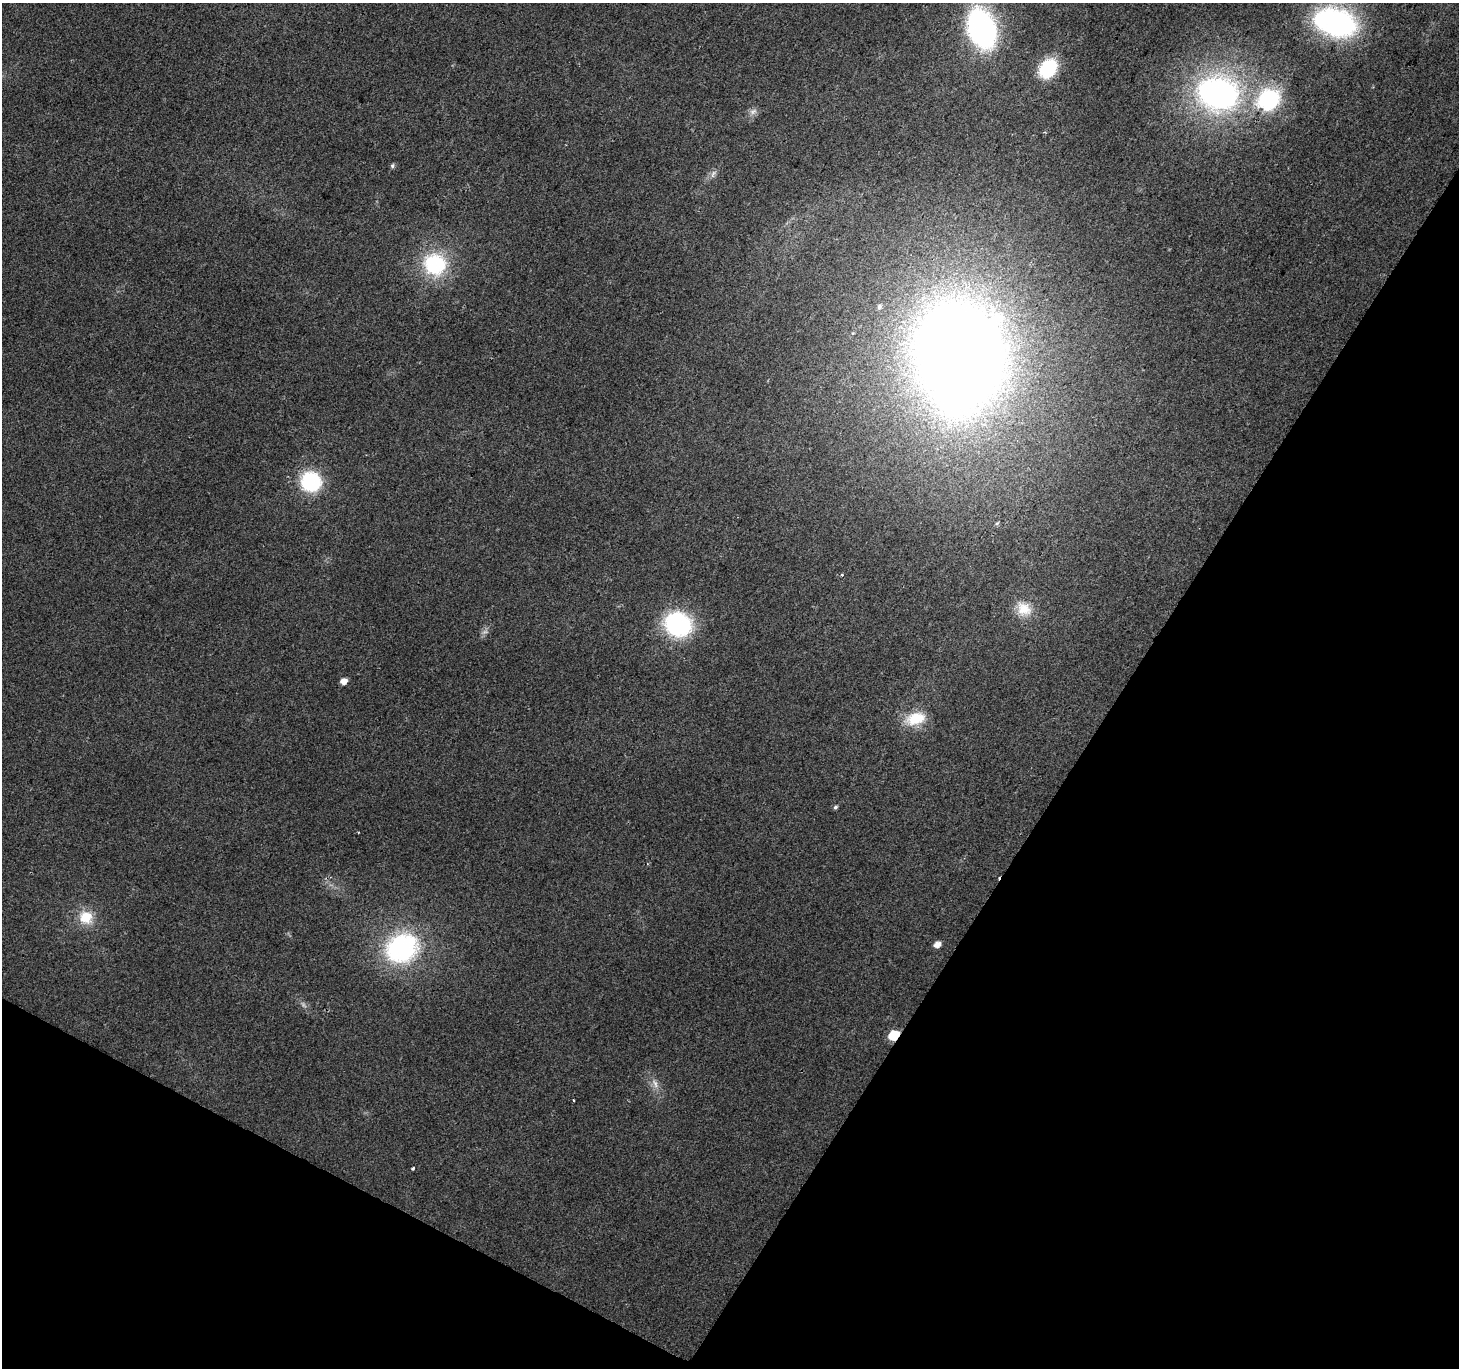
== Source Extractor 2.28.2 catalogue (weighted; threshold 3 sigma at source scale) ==
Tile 15 of 4 x 4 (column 3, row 4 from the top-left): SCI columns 2922-4378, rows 261-1626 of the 5836 x 5917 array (HDU 1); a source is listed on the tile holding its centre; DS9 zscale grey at full resolution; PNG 1461 x 1370 px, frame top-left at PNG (2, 3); no overlay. Shown black and unused: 30% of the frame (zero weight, under 2 of 3 exposures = <1% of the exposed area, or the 3 px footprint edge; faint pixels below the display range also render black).
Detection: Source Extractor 2.28.2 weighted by HDU 2 'WHT'; one run over the whole footprint, this tile lists its part. Background 0.0281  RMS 0.0065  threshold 0.0291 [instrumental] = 3 sigma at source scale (4.5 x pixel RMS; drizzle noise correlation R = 1.50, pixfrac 1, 0.0396/0.0396 arcsec/px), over >= 5 px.
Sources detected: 29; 3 too faint to see at this stretch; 1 inside a brighter object's white glare — not listed; the other 25 listed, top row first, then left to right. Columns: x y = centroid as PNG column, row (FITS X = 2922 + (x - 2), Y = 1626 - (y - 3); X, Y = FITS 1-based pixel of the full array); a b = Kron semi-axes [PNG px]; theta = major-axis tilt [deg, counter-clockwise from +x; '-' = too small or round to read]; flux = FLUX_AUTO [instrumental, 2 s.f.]
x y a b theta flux
1335 22 36 23 -16 160
982 29 27 18 -73 210
1048 68 17 13 52 42
1218 94 41 34 -10 190
1268 100 21 18 36 66
392 166 6 5 - 1.3
713 174 13 5 63 2.5
435 264 21 20 - 57
879 307 7 5 70 1.8
959 355 87 74 -74 1200
311 482 18 17 - 52
997 523 6 4 41 0.93
842 574 4 3 - 0.89
1024 609 21 18 -30 13
678 624 24 20 -20 86
344 681 5 5 - 5.3
915 718 25 15 16 19
835 807 5 4 - 1.3
86 917 16 16 - 16
937 944 6 5 - 5.1
402 948 28 23 25 110
894 1035 7 5 34 37
655 1083 14 7 -65 4.3
573 1100 3 2 - 0.82
412 1168 3 3 - 1.2
Overlapping masked pixels (flux is a lower limit): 1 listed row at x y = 894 1035